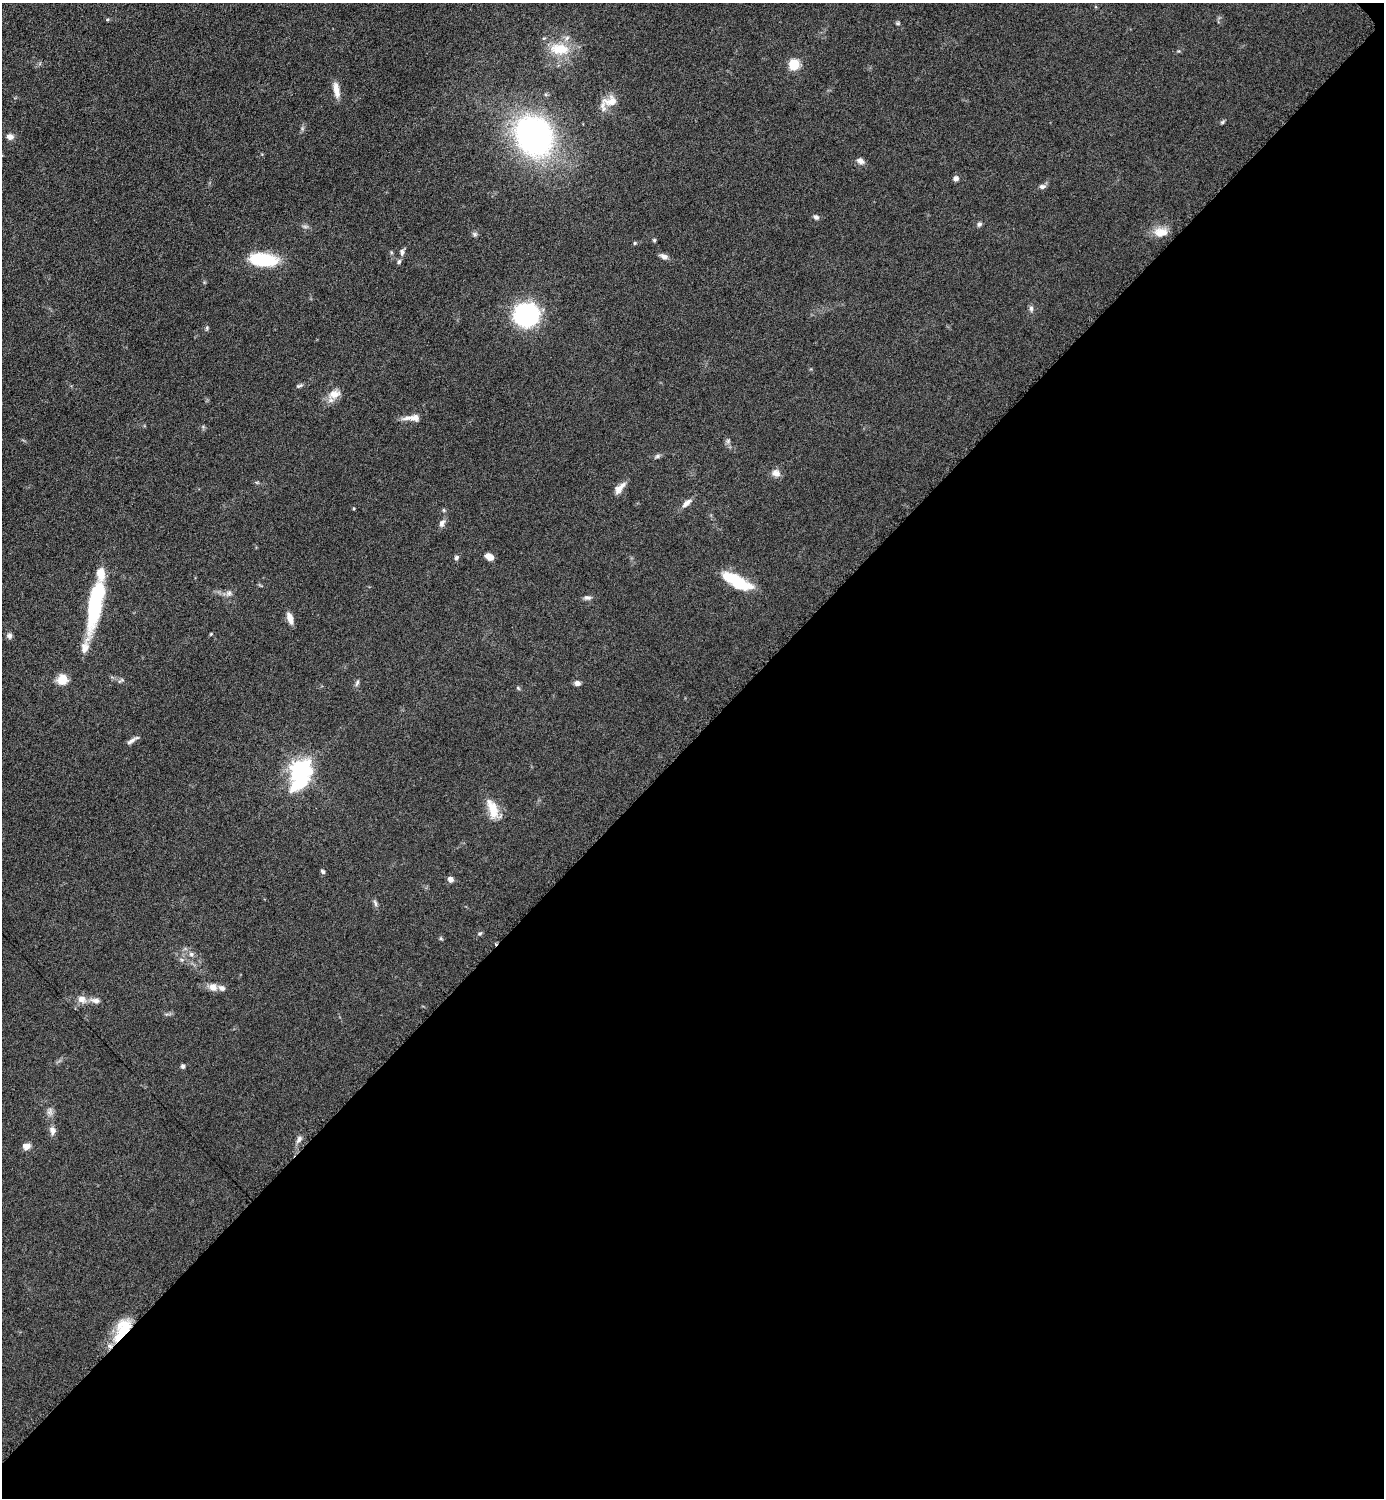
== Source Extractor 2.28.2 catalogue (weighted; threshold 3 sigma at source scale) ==
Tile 12 of 4 x 4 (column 4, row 3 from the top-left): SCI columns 4454-5835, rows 1504-2999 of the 6003 x 6003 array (HDU 1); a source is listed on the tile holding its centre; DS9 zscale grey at full resolution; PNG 1386 x 1500 px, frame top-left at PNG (2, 3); no overlay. Shown black and unused: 51% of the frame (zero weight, under 6 of 12 exposures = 1% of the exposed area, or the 3 px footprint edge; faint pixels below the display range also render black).
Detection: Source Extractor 2.28.2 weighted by HDU 2 'WHT'; one run over the whole footprint, this tile lists its part. Background 0.0872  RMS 0.0039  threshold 0.016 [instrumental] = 3 sigma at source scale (4.09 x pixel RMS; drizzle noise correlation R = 1.36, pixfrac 0.8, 0.05/0.05 arcsec/px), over >= 5 px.
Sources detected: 70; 4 inside a brighter listed object's ellipse — not listed separately; the other 66 listed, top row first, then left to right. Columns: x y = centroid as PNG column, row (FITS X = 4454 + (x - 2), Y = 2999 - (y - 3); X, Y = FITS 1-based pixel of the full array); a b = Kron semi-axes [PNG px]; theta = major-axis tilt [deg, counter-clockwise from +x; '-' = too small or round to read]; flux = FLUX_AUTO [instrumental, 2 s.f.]
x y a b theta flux
107 19 5 3 - 0.43
898 23 6 5 - 0.55
559 49 29 16 -5 10
794 64 6 5 - 26
336 90 20 7 -80 3.3
611 101 20 12 2 5.2
1222 122 7 4 37 0.55
534 136 27 24 -66 130
10 137 8 7 - 1.7
860 161 10 7 -30 1.6
956 178 6 5 - 1.5
1042 186 9 6 11 1.2
816 217 7 6 - 1
979 224 7 6 - 0.9
1161 232 18 11 5 4.8
475 234 7 5 -20 0.77
654 240 4 4 - 0.47
635 243 5 4 - 0.44
402 252 9 6 88 1.2
664 256 10 6 -26 1.7
263 259 34 15 -5 16
399 262 7 5 72 0.72
1031 308 9 5 -89 1.1
527 315 18 17 - 57
207 328 6 5 - 0.56
299 386 9 4 18 0.72
334 394 18 11 18 3.9
415 418 16 10 5 3.1
728 441 7 5 47 0.79
657 456 8 5 28 0.83
776 473 11 10 - 2.1
620 488 18 7 48 2.8
686 503 14 6 42 2.1
442 523 10 7 67 1.6
456 557 7 6 - 0.79
489 557 8 6 -28 3.2
736 581 35 13 -30 14
229 593 9 7 32 1.4
587 598 10 6 -7 1.1
95 603 56 13 79 35
290 618 14 6 -70 2.7
211 634 4 4 - 0.32
9 636 7 7 - 1.2
62 679 12 10 47 5
121 680 12 3 29 0.61
357 683 9 4 66 0.81
577 683 7 5 -8 1.4
518 688 6 4 -45 0.47
132 740 19 4 31 1.4
301 770 12 8 77 220
493 809 25 11 -68 7.3
323 872 6 5 - 0.7
450 879 6 5 - 1.8
375 903 11 4 -73 0.94
480 934 6 5 - 0.6
441 939 6 4 -19 0.43
191 954 6 6 - 0.99
213 987 11 10 - 2.5
82 999 13 10 -24 2.7
95 1000 14 7 -9 2
183 1066 5 5 - 0.76
49 1112 13 7 89 1.7
52 1130 11 8 -79 1.9
299 1139 11 6 56 1.4
26 1146 9 7 13 2.3
122 1329 31 15 62 12
Overlapping masked pixels (flux is a lower limit): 1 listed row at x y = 122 1329